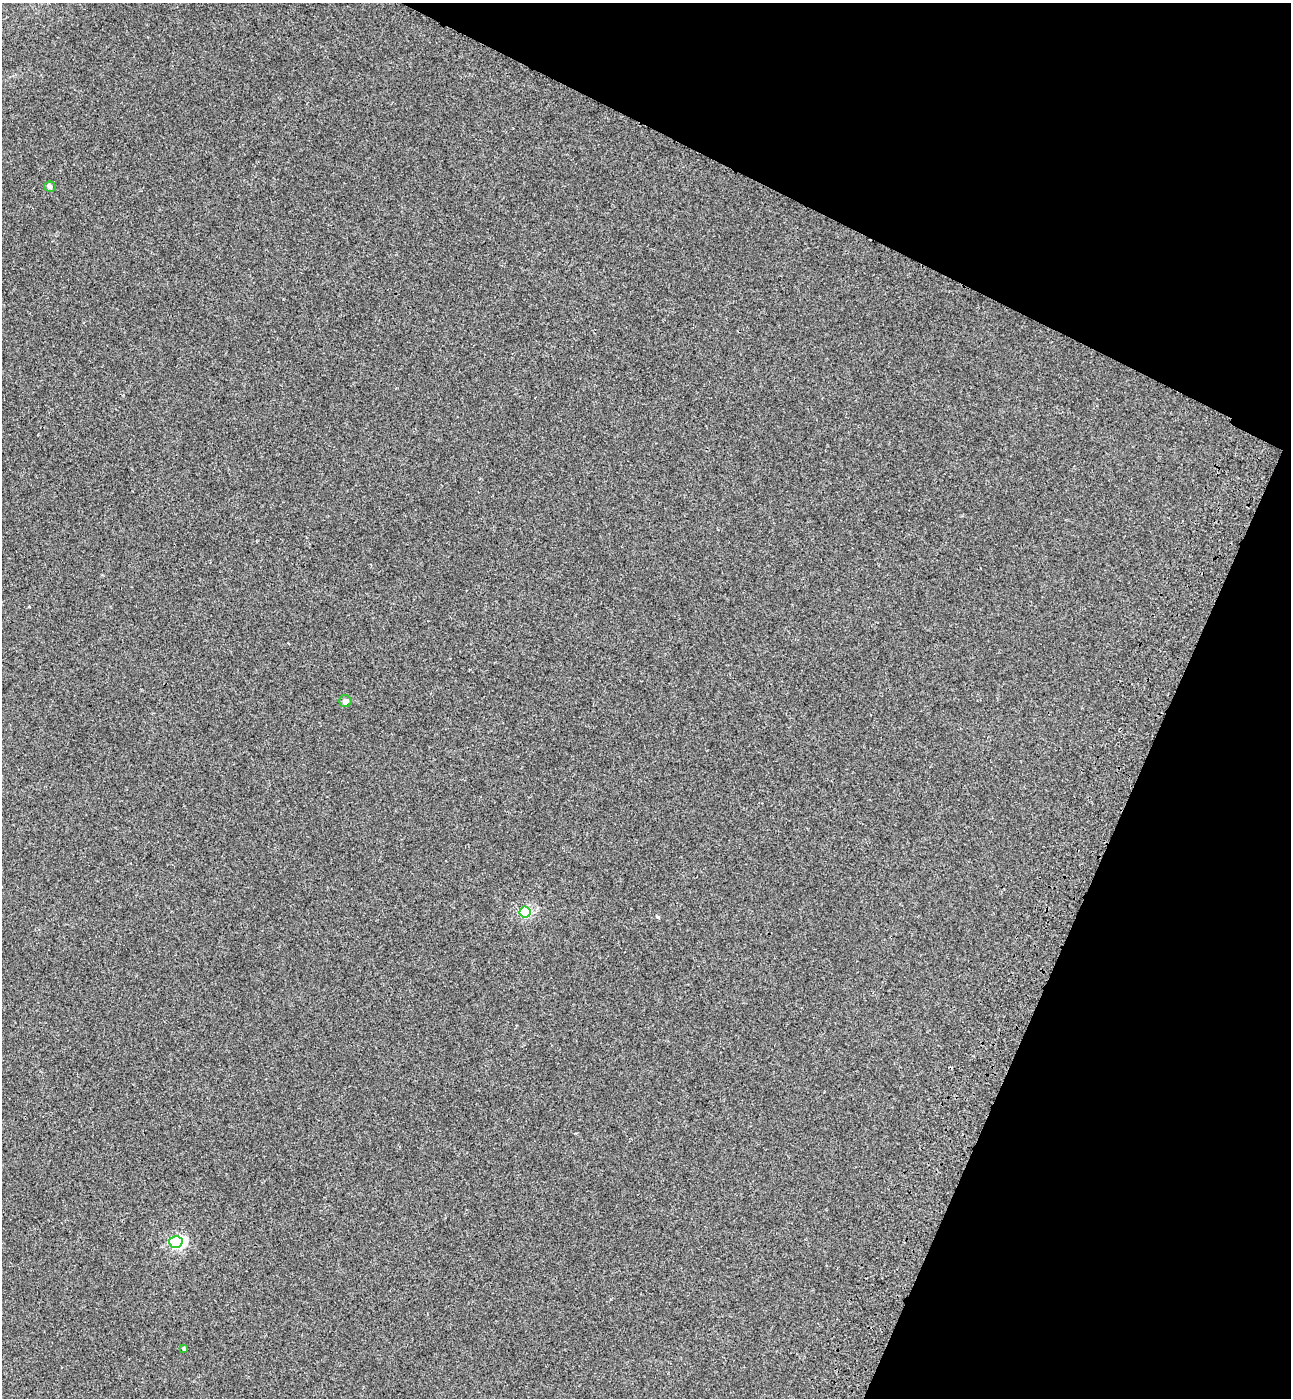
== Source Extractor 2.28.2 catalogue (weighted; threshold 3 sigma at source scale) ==
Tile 8 of 4 x 4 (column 4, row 2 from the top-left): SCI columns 4254-5542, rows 2858-4253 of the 5802 x 5712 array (HDU 1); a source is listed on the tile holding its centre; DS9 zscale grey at full resolution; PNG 1293 x 1400 px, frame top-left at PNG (2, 3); each listed source drawn as its Kron ellipse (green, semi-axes under 4 px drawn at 4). Shown black and unused: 23% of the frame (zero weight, under 3 of 4 exposures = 6% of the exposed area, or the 3 px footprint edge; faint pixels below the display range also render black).
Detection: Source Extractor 2.28.2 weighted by HDU 2 'WHT'; one run over the whole footprint, this tile lists its part. Background 5.32e-04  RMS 0.004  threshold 0.0179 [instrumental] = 3 sigma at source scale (4.5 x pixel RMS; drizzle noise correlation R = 1.50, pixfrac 1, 0.05/0.05 arcsec/px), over >= 5 px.
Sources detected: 5; all 5 listed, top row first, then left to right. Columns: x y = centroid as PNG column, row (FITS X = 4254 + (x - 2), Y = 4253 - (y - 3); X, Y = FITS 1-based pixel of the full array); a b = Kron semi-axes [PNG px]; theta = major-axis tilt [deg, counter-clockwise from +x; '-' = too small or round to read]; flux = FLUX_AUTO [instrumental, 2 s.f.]
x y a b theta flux
50 187 6 5 - 0.82
345 701 6 6 - 1.5
525 912 5 5 - 33
176 1242 6 6 - 66
184 1349 3 3 - 0.6